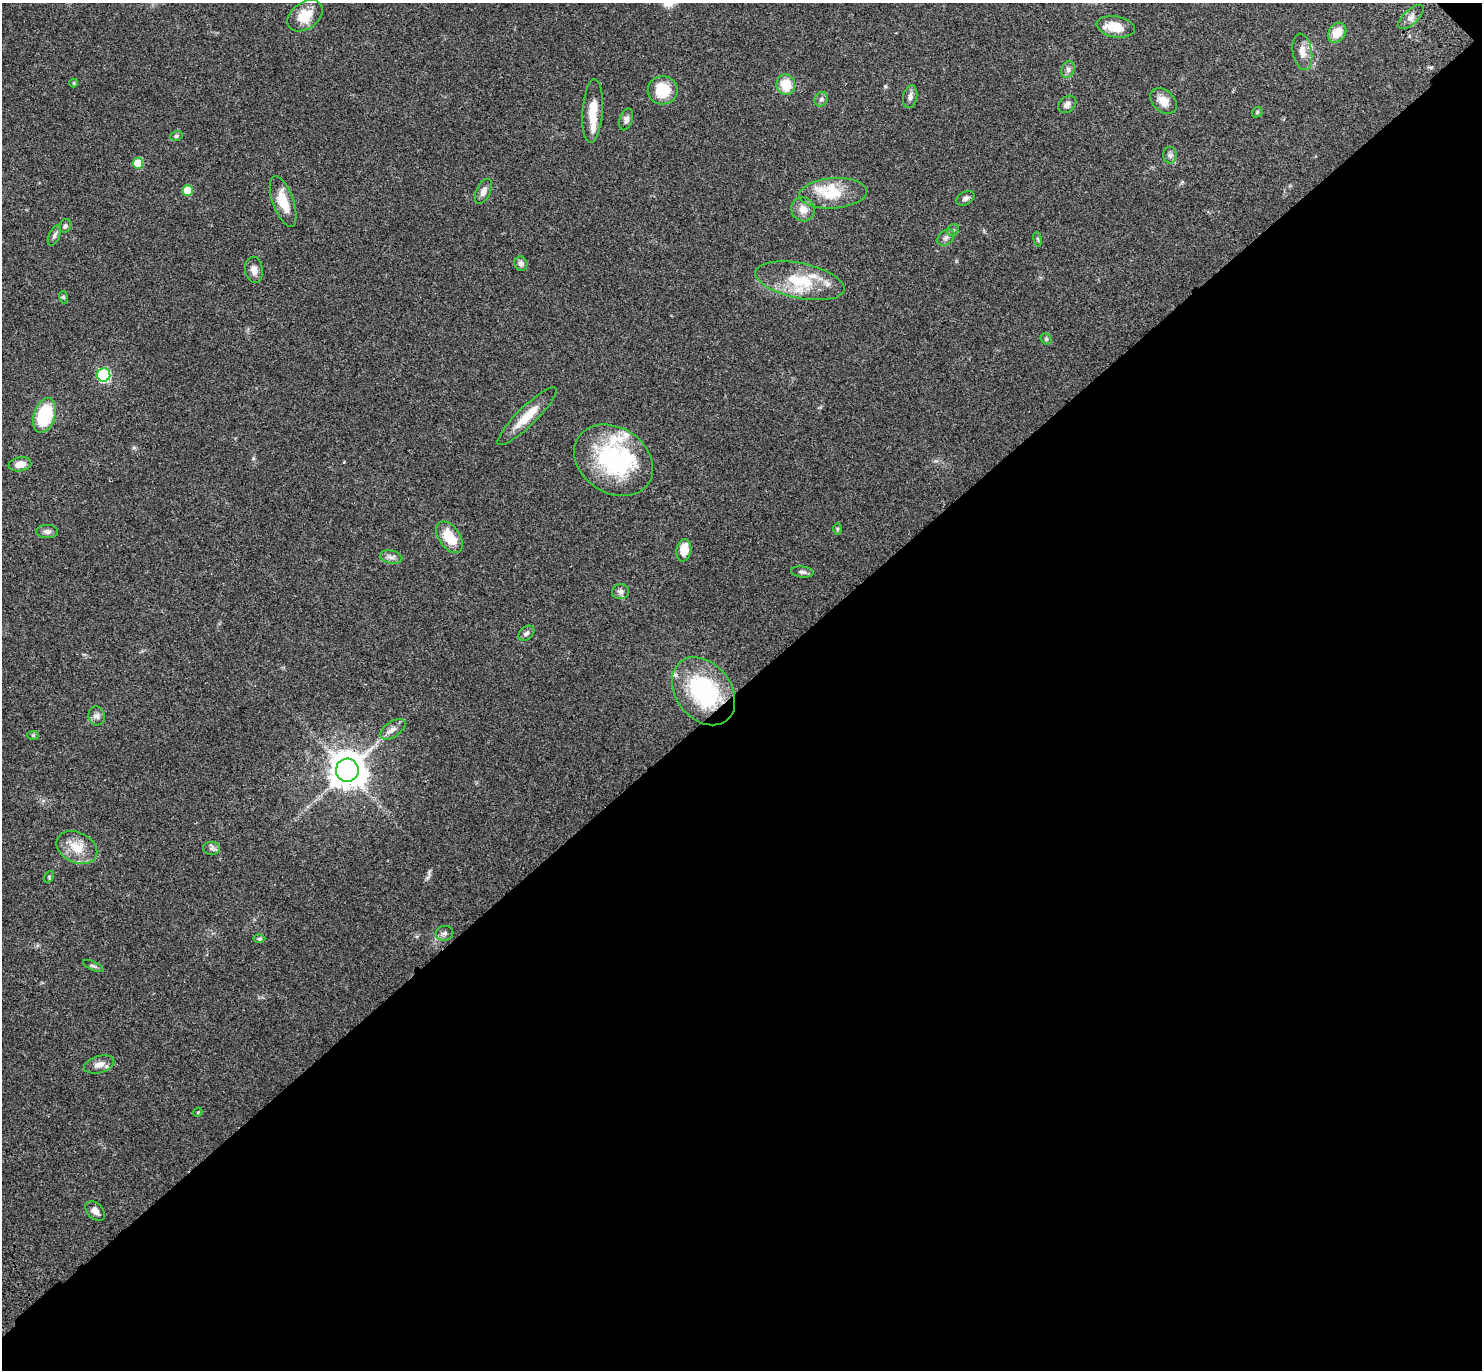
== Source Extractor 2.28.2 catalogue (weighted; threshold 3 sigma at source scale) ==
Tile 12 of 4 x 4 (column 4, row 3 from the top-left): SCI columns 4537-6016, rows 1615-2982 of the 6116 x 6106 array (HDU 1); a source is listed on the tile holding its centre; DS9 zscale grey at full resolution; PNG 1484 x 1372 px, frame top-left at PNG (2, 3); each listed source drawn as its Kron ellipse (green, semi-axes under 4 px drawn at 4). Shown black and unused: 50% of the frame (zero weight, under 3 of 4 exposures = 6% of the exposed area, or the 3 px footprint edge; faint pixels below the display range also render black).
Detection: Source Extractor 2.28.2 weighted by HDU 2 'WHT'; one run over the whole footprint, this tile lists its part. Background 0.0515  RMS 0.0053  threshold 0.0238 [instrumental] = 3 sigma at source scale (4.5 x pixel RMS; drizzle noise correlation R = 1.50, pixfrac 1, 0.05/0.05 arcsec/px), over >= 5 px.
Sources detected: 70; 1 inside a brighter object's white glare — neither listed nor drawn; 7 inside a brighter listed object's ellipse — not listed separately; the other 62 listed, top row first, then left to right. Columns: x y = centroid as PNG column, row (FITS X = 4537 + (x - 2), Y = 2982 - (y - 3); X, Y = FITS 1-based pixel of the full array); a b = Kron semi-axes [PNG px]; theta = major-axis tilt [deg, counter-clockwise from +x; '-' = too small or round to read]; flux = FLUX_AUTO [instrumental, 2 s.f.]
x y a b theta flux
305 16 19 13 36 11
1411 17 16 7 43 2.8
1116 27 19 10 -10 9.9
1337 33 11 8 53 7.7
1302 52 18 9 -80 4.7
1068 69 9 6 75 1.6
74 83 4 4 - 0.52
786 85 10 9 - 11
663 90 15 14 - 15
910 97 11 7 78 2.1
821 99 7 6 - 1.6
1163 101 15 10 -42 5.6
1067 104 10 7 40 2.4
593 111 32 10 86 9.8
1257 112 6 4 49 0.67
626 119 11 6 73 2.1
176 136 6 5 - 1
1170 155 8 6 -88 1.5
138 163 5 5 - 12
188 191 5 5 - 12
483 191 13 7 64 2.8
833 193 34 15 4 14
965 198 10 6 29 1.7
283 201 27 10 -70 11
803 209 12 11 - 4.7
65 226 7 5 65 1.2
953 230 6 5 - 0.83
54 235 11 5 66 1.4
946 237 10 6 40 1.8
1038 239 7 3 -81 0.72
521 264 7 6 - 1.7
254 270 13 9 -81 3.1
800 281 45 17 -12 23
63 297 6 4 -71 0.61
1046 339 6 5 - 0.81
104 375 7 6 - 60
44 415 18 10 72 31
527 416 40 9 44 11
614 460 42 32 -33 58
20 464 11 7 10 4.9
837 529 6 4 89 0.66
47 531 11 6 -1 2.1
449 537 18 10 -54 13
684 550 11 7 80 7
391 557 11 6 -10 2.2
802 572 11 5 -7 1.4
620 592 8 7 - 1.8
526 633 9 6 41 1.5
704 691 37 27 -52 53
97 716 9 8 - 2.1
393 729 14 7 34 3
33 735 6 4 -2 0.64
347 770 11 11 - 960
77 848 21 15 -25 9.9
211 848 8 6 0 1.5
49 877 6 4 58 0.66
444 933 9 7 11 1.5
259 939 6 4 1 0.66
93 966 11 4 -25 1
99 1064 15 8 17 3.9
198 1112 5 3 - 0.53
95 1211 11 7 -46 3.2
Overlapping masked pixels (flux is a lower limit): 1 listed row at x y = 704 691